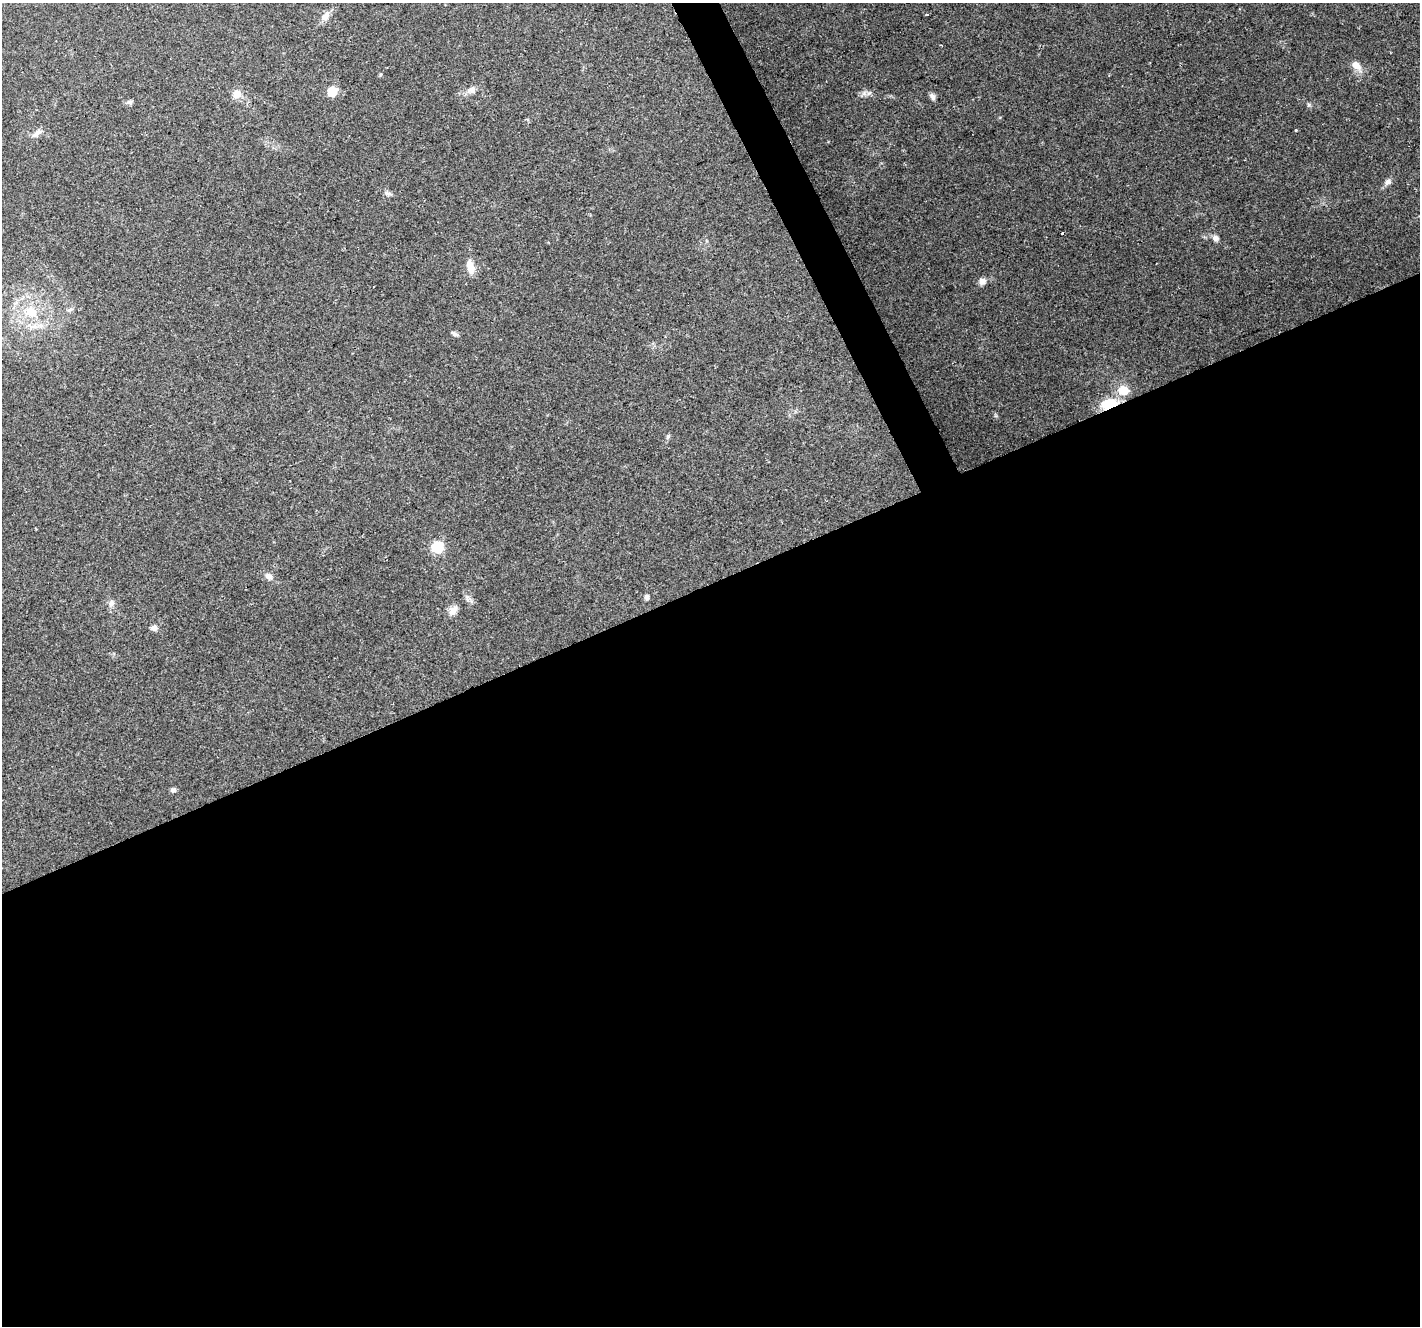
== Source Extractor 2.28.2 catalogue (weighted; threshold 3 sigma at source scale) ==
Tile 15 of 4 x 4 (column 3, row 4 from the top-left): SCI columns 2843-4260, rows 96-1419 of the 5681 x 5542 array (HDU 1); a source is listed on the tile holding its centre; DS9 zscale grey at full resolution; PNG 1422 x 1328 px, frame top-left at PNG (2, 3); no overlay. Shown black and unused: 57% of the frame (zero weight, under 2 of 3 exposures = <1% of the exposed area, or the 3 px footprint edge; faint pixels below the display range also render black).
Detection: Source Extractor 2.28.2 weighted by HDU 2 'WHT'; one run over the whole footprint, this tile lists its part. Background 0.173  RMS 0.0078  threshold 0.0351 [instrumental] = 3 sigma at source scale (4.5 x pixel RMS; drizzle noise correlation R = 1.50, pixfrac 1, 0.0396/0.0396 arcsec/px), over >= 5 px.
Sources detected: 28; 1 cosmic-ray / hot-pixel residue — not listed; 1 inside a brighter listed object's ellipse — not listed separately; the other 26 listed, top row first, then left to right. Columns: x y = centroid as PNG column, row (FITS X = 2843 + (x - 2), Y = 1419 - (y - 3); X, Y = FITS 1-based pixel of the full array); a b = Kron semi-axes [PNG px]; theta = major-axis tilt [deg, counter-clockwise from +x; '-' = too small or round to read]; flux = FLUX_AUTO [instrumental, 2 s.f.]
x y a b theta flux
927 15 2 2 - 1.5
325 16 15 8 53 5.2
1356 65 15 9 -41 6.3
472 90 12 9 12 4.1
332 92 6 6 - 26
237 94 11 10 - 6.2
932 96 9 6 -58 2.4
130 102 8 5 -19 1.7
1296 130 3 3 - 1.4
37 133 14 6 34 3.8
1388 182 8 7 - 3.1
388 193 10 5 -10 2.1
1215 238 8 7 - 2.8
470 267 16 8 -74 8.3
982 281 8 7 - 3.9
31 312 19 15 -15 21
454 333 9 5 -37 1.8
1123 390 10 9 - 14
1110 405 13 8 12 36
437 547 7 7 - 65
269 576 10 7 -25 3.7
646 597 7 5 60 1.9
111 603 9 6 82 2.8
453 610 13 9 44 4.8
154 628 6 6 - 3.8
173 790 7 6 - 2.1
Overlapping masked pixels (flux is a lower limit): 1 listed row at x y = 1110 405
Unlisted compact peaks at least as high as the median listed source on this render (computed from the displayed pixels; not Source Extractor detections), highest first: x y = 864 93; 1309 105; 668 436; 996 416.